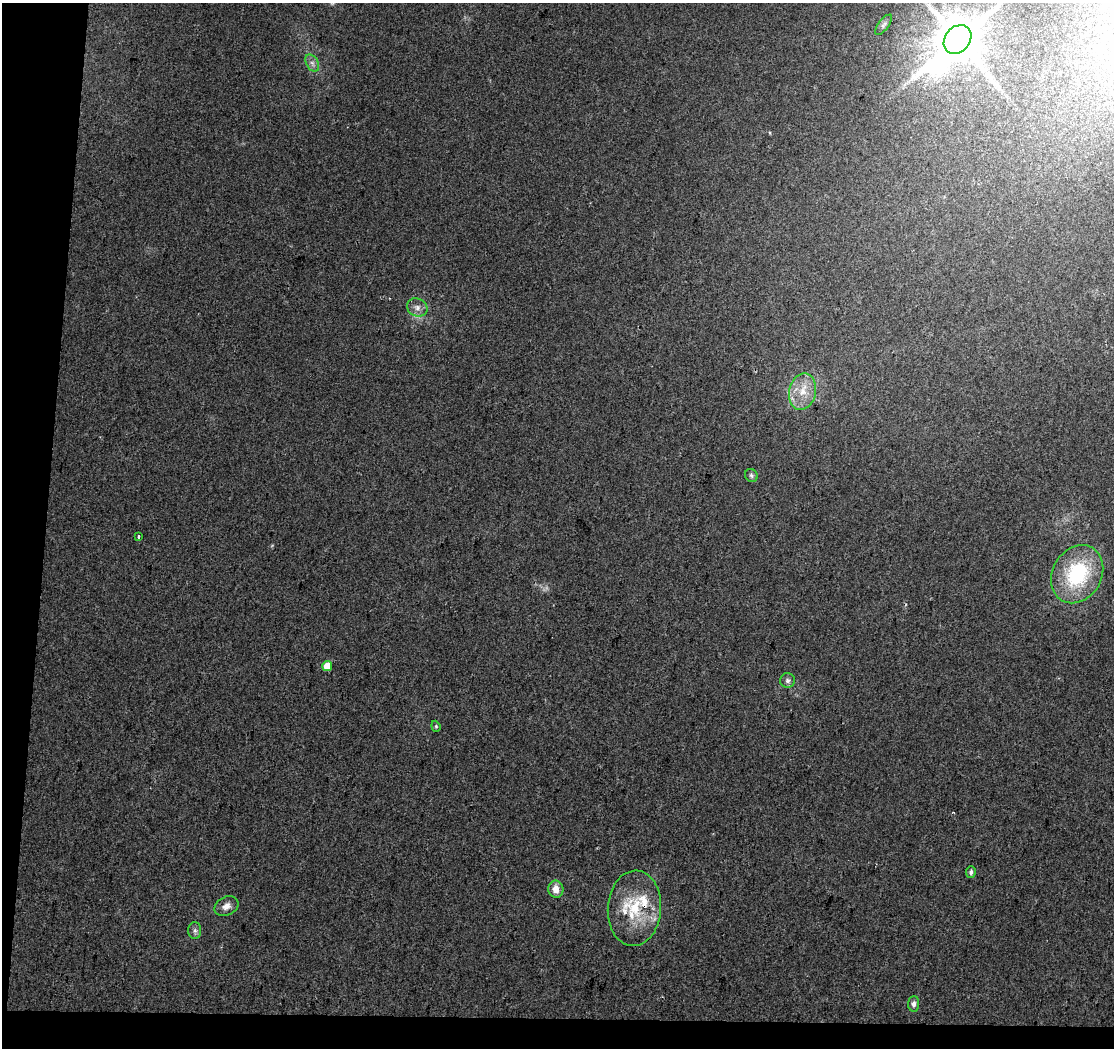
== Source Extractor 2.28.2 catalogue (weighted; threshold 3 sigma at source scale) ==
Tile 3 of 2 x 2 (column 1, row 2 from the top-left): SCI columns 1-1112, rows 128-1173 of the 2224 x 2333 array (HDU 1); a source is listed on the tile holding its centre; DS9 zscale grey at full resolution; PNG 1116 x 1050 px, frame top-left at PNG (2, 3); each listed source drawn as its Kron ellipse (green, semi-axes under 4 px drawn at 4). Shown black and unused: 7% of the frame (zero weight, under 2 of 3 exposures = <1% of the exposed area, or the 3 px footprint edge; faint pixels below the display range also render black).
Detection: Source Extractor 2.28.2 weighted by HDU 2 'WHT'; one run over the whole footprint, this tile lists its part. Background 0.0729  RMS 0.014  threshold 0.0649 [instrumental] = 3 sigma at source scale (4.5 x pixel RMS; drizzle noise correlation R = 1.50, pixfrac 1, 0.0396/0.0396 arcsec/px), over >= 5 px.
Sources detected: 20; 1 cosmic-ray / hot-pixel residue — neither listed nor drawn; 2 inside a brighter listed object's ellipse — not listed separately; the other 17 listed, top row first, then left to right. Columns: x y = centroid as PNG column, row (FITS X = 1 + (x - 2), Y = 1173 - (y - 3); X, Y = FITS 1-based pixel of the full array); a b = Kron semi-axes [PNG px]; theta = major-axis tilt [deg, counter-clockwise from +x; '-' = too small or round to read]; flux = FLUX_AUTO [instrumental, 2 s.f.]
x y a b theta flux
883 25 12 5 52 4.2
958 39 16 12 51 8500
312 63 9 6 -60 5.6
417 307 10 8 -24 8.4
803 392 18 13 76 29
751 475 7 6 - 3.2
138 536 4 3 - 6.2
1077 574 30 24 60 130
327 666 5 5 - 28
788 680 7 7 - 4.7
436 726 5 4 - 1.9
971 872 6 4 86 3.8
556 889 8 7 - 14
226 906 12 9 28 10
634 908 38 26 86 78
195 931 8 6 -90 4.3
914 1004 8 5 86 5.5
Overlapping masked pixels (flux is a lower limit): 1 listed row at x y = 634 908
Isophote crosses this tile's border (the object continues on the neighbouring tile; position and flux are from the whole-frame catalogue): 1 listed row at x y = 958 39